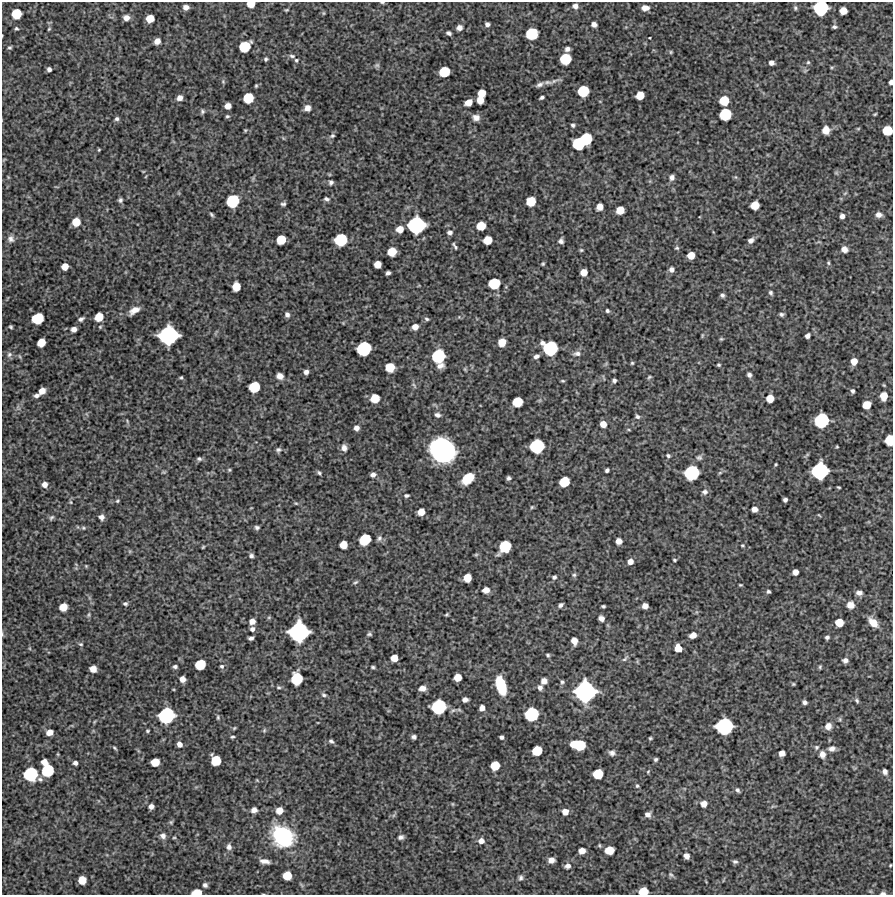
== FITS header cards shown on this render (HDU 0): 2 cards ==
NAXIS1  =                  891 /Length X axis
NAXIS2  =                  893 /Length Y axis

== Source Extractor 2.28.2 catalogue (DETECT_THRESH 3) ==
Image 891 x 893 px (HDU 0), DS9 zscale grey, 1 PNG px = 1 image px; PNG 895 x 897 px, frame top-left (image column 1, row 893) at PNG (2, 2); no overlay
Background 5310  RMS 250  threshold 757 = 3 sigma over >= 5 px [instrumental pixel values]
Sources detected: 343; all 343 listed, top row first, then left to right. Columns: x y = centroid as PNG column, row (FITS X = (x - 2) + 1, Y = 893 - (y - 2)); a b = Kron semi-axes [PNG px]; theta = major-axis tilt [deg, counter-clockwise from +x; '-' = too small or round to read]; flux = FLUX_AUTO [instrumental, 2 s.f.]
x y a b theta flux
382 2 6 3 -1 2.1e+04
251 4 6 5 - 2.3e+05
575 6 6 6 - 7.3e+04
186 7 5 5 - 8.5e+04
645 8 7 5 0 1.2e+05
795 8 6 5 - 2.8e+04
821 8 10 10 - 1.2e+06
287 10 6 3 19 1.8e+04
843 11 6 6 - 2.0e+05
323 13 6 4 90 1.9e+04
16 14 7 7 - 4.5e+05
126 18 7 6 - 1.0e+05
150 18 6 6 - 2.5e+05
487 24 4 4 - 5.2e+04
594 24 5 4 - 7.6e+04
834 27 4 3 - 3.2e+04
16 28 5 5 - 2.8e+04
459 28 5 5 - 8.4e+04
49 29 5 4 - 1.9e+04
449 33 5 4 - 4.2e+04
532 34 9 8 - 7.4e+05
650 38 3 2 - 1.3e+04
157 41 5 5 - 1.2e+05
10 47 5 5 - 2.9e+04
245 47 9 7 32 5.6e+05
567 49 5 4 - 6.2e+04
671 52 5 4 - 2.0e+04
292 56 8 5 -8 3.8e+04
266 59 4 4 - 2.8e+04
565 59 8 8 - 6.0e+05
296 60 5 5 - 2.6e+04
808 62 5 5 - 2.3e+04
771 63 5 4 - 6.7e+04
377 65 8 5 15 3.5e+04
832 67 5 3 - 1.7e+04
49 69 4 4 - 5.2e+04
444 72 8 7 - 5.1e+05
223 81 6 5 - 2.7e+04
548 82 13 5 -4 6.7e+04
891 82 4 3 - 5.7e+04
540 84 9 5 22 5.7e+04
256 86 4 3 - 2.0e+04
583 91 8 8 - 6.4e+05
481 93 6 6 - 2.6e+05
640 95 6 6 - 2.6e+05
542 97 5 3 - 3.6e+04
180 98 6 6 - 9.4e+04
248 98 8 7 - 4.9e+05
480 100 6 5 - 1.8e+05
724 101 7 7 - 4.1e+05
468 102 6 5 - 1.7e+05
228 106 5 5 - 1.3e+05
307 108 7 6 - 1.0e+05
202 111 6 5 - 3.4e+04
725 114 9 8 - 7.1e+05
875 114 4 3 - 1.7e+04
227 116 6 4 -10 2.7e+04
476 117 9 7 -14 8.8e+04
117 119 6 5 - 4.1e+04
573 125 6 5 - 3.2e+04
858 129 5 3 - 1.6e+04
245 130 4 3 - 1.8e+04
826 130 6 6 - 1.8e+05
887 130 7 7 - 4.3e+05
332 136 7 6 - 3.5e+04
283 138 6 3 -71 1.7e+04
586 139 8 8 - 7.3e+05
579 143 9 8 - 8.0e+05
99 150 4 3 - 1.7e+04
143 171 6 3 -18 1.4e+04
836 173 6 4 18 2.3e+04
8 177 6 3 -72 1.5e+04
672 177 6 6 - 6.3e+04
736 177 6 4 -89 2.1e+04
331 182 5 5 - 4.4e+04
845 193 6 3 19 1.8e+04
326 199 6 4 -25 3.9e+04
120 200 6 5 - 4.1e+04
232 201 9 8 - 8.4e+05
531 201 7 7 - 3.9e+05
283 204 6 4 12 3.5e+04
755 205 7 6 - 2.8e+05
600 207 6 5 - 1.5e+05
620 210 6 6 - 2.6e+05
212 214 5 3 - 2.7e+04
879 215 6 5 - 8.4e+04
842 216 5 4 - 6.7e+04
76 222 6 6 - 2.8e+05
416 225 12 11 - 1.7e+06
481 226 7 6 - 3.3e+05
400 229 6 6 - 1.8e+05
450 232 6 5 - 5.7e+04
11 239 9 8 - 7.6e+04
281 240 7 6 - 4.0e+05
341 240 9 8 - 8.2e+05
487 240 7 6 - 3.0e+05
751 240 7 6 - 7.3e+04
561 241 6 5 - 5.2e+04
455 246 11 4 -59 3.6e+04
677 248 6 5 - 2.8e+04
844 249 6 5 - 1.1e+05
581 250 5 4 - 2.1e+04
392 252 7 6 - 3.2e+05
691 255 6 6 - 2.0e+05
828 263 6 4 -69 2.4e+04
377 264 6 5 - 1.9e+05
543 264 5 4 - 2.2e+04
65 267 6 5 - 1.7e+05
671 269 6 5 - 6.4e+04
584 272 6 6 - 1.7e+05
388 273 4 4 - 4.7e+04
494 283 8 7 - 5.9e+05
236 287 7 6 - 2.8e+05
771 293 6 5 - 3.3e+04
722 295 5 4 - 3.8e+04
134 310 13 7 32 1.5e+05
607 311 4 4 - 3.2e+04
287 314 6 5 - 5.5e+04
781 314 5 4 - 3.8e+04
99 317 7 6 - 3.1e+05
38 318 8 8 - 6.4e+05
81 319 7 5 30 4.7e+04
427 319 6 5 - 3.2e+04
11 327 4 3 - 2.5e+04
415 327 6 5 - 1.2e+05
74 329 5 5 - 9.4e+04
168 335 14 12 21 2.1e+06
702 335 7 3 81 1.8e+04
807 336 5 4 - 7.0e+04
721 339 6 4 -6 2.0e+04
502 342 6 6 - 2.3e+05
41 343 7 6 - 2.8e+05
550 348 11 10 - 1.2e+06
364 349 10 9 - 1.1e+06
9 354 8 7 - 5.4e+04
577 354 11 7 4 7.0e+04
438 356 10 9 - 9.7e+05
536 356 7 5 27 5.3e+04
854 361 6 5 - 1.6e+05
632 363 4 4 - 2.2e+04
719 365 4 3 - 2.4e+04
440 366 9 6 14 8.8e+04
390 367 7 7 - 3.5e+05
306 372 5 5 - 6.5e+04
749 375 4 4 - 4.9e+04
280 376 6 6 - 1.1e+05
649 377 6 4 24 2.3e+04
181 378 4 3 - 2.2e+04
614 380 5 4 - 4.0e+04
563 381 6 4 -6 2.1e+04
414 385 9 3 -56 2.7e+04
254 387 8 7 - 5.7e+05
42 391 6 5 - 1.5e+05
852 391 5 4 - 3.8e+04
37 395 5 4 - 5.7e+04
884 396 7 6 - 2.1e+05
375 398 7 6 - 3.4e+05
770 398 6 6 - 2.3e+05
517 402 7 7 - 4.4e+05
867 405 6 6 - 2.6e+05
437 415 7 6 - 5.5e+04
637 416 6 5 - 3.6e+04
821 420 10 10 - 1.2e+06
127 421 6 3 -55 2.0e+04
603 424 6 5 - 1.4e+05
356 428 5 5 - 8.9e+04
629 430 5 3 - 1.5e+04
889 440 8 6 84 4.9e+05
537 446 10 9 - 1.1e+06
344 448 8 6 -82 8.3e+04
278 450 7 6 - 4.1e+04
442 450 19 17 -33 3.7e+06
668 456 5 5 - 2.9e+04
699 458 7 6 - 4.1e+04
199 459 6 5 - 3.6e+04
775 464 3 3 - 1.9e+04
229 470 5 4 - 2.1e+04
607 470 4 4 - 3.6e+04
820 471 12 11 - 1.6e+06
164 472 6 4 -11 2.0e+04
319 473 6 4 -40 3.1e+04
691 473 10 10 - 1.2e+06
373 475 6 5 - 6.8e+04
468 478 11 7 42 4.2e+05
509 478 4 4 - 3.9e+04
564 482 8 7 - 4.7e+05
45 484 6 6 - 8.7e+04
839 487 4 2 - 1.8e+04
705 492 8 6 11 5.8e+04
406 495 6 4 5 3.3e+04
785 500 4 4 - 4.6e+04
117 501 5 4 - 2.2e+04
71 502 6 4 -88 2.2e+04
296 503 5 4 - 2.1e+04
532 507 5 4 - 2.0e+04
754 509 5 5 - 1.0e+05
421 512 6 5 - 1.9e+05
819 515 5 3 - 1.5e+04
51 517 8 5 40 3.3e+04
101 517 6 6 - 7.8e+04
257 527 6 5 - 3.9e+04
83 528 6 5 - 2.8e+04
379 538 9 7 60 5.2e+04
365 539 9 7 39 6.2e+05
619 541 5 5 - 1.2e+05
343 544 6 6 - 2.2e+05
742 545 5 4 - 1.9e+04
203 547 4 3 - 1.8e+04
505 547 10 8 49 6.8e+05
476 555 6 4 2 2.0e+04
251 556 5 5 - 4.4e+04
675 560 3 3 - 2.2e+04
630 561 6 5 - 1.1e+05
86 566 5 4 - 1.7e+04
795 572 5 5 - 9.5e+04
574 575 5 5 - 3.2e+04
554 577 5 5 - 3.9e+04
467 578 6 6 - 2.5e+05
355 582 7 4 27 2.6e+04
740 585 4 3 - 1.8e+04
486 590 6 5 - 1.3e+05
768 592 4 3 - 2.9e+04
859 593 7 5 -8 7.2e+04
125 604 6 4 -12 3.4e+04
561 605 6 4 36 4.6e+04
850 605 7 7 - 1.3e+05
603 606 4 3 - 2.6e+04
645 606 5 5 - 1.1e+05
63 607 6 6 - 2.4e+05
446 614 3 3 - 2.0e+04
88 615 7 4 74 3.1e+04
269 617 6 4 19 1.9e+04
601 618 5 5 - 9.0e+04
252 621 5 5 - 1.2e+05
839 622 6 6 - 2.8e+05
873 622 11 6 -46 2.0e+05
252 629 6 5 - 5.4e+04
299 632 14 13 - 2.3e+06
2 634 6 3 -72 1.9e+04
369 634 5 4 - 2.8e+04
693 635 6 5 - 1.3e+05
827 637 4 4 - 4.1e+04
251 638 5 4 - 5.0e+04
574 641 6 5 - 1.6e+05
81 644 7 4 -25 2.7e+04
678 648 7 6 - 2.1e+05
548 655 5 4 - 2.8e+04
394 658 6 5 - 1.9e+05
625 658 12 5 45 4.4e+04
845 660 5 5 - 5.6e+04
200 664 8 7 - 4.9e+05
222 666 6 6 - 3.6e+04
175 667 5 4 - 4.0e+04
373 667 4 3 - 2.6e+04
820 667 5 4 - 2.3e+04
93 669 6 5 - 1.6e+05
458 677 6 6 - 2.1e+05
182 679 5 5 - 1.1e+05
297 679 9 8 - 7.0e+05
544 681 6 6 - 1.1e+05
562 682 6 5 - 3.4e+04
793 684 4 4 - 2.0e+04
501 685 15 7 -73 8.2e+05
279 687 6 4 -3 2.8e+04
422 688 8 6 5 9.7e+04
540 688 6 5 - 6.2e+04
585 691 15 15 - 2.6e+06
324 695 7 5 -20 3.5e+04
465 700 5 4 - 8.1e+04
857 701 7 4 -68 3.2e+04
804 702 5 4 - 4.5e+04
439 707 11 10 - 1.2e+06
482 708 5 5 - 1.0e+05
532 714 10 9 - 1.0e+06
166 715 12 11 - 1.5e+06
218 717 6 4 -89 2.5e+04
840 719 5 5 - 2.5e+04
94 722 6 3 71 1.5e+04
724 726 12 11 - 1.6e+06
828 726 7 7 - 1.2e+05
234 728 5 4 - 2.0e+04
264 730 6 5 - 2.5e+04
147 731 4 3 - 2.1e+04
49 732 6 5 - 1.3e+05
232 737 5 3 - 2.3e+04
414 737 5 4 - 4.8e+04
501 737 4 4 - 3.9e+04
650 738 3 3 - 2.2e+04
331 741 6 4 -36 3.9e+04
179 744 5 5 - 8.4e+04
578 745 12 7 -8 7.9e+05
817 747 6 6 - 3.5e+04
115 748 6 3 -47 2.3e+04
832 749 9 6 10 7.9e+04
537 751 7 7 - 4.2e+05
612 753 7 6 - 6.5e+04
782 753 5 5 - 1.2e+05
822 754 8 7 - 9.7e+04
655 759 4 3 - 3.0e+04
216 760 8 7 - 4.5e+05
44 762 5 5 - 1.2e+05
155 762 6 6 - 2.8e+05
75 763 4 4 - 5.4e+04
495 766 7 6 - 3.5e+05
48 770 9 8 - 7.7e+05
648 772 5 4 - 1.8e+04
885 772 6 5 - 7.0e+04
30 774 10 9 - 1.0e+06
598 774 7 7 - 4.3e+05
40 779 8 5 -19 4.4e+04
257 780 4 3 - 1.5e+04
637 786 6 5 - 2.9e+04
737 790 6 5 - 3.9e+04
452 804 5 3 - 1.5e+04
704 804 7 6 - 1.1e+05
151 806 5 5 - 7.9e+04
254 810 6 5 - 9.2e+04
279 810 6 6 - 1.9e+05
565 812 6 6 - 1.3e+05
648 814 7 6 - 7.8e+04
171 822 5 5 - 2.4e+04
163 836 8 7 - 7.1e+04
283 836 19 16 -40 1.7e+06
401 837 6 4 24 4.9e+04
174 838 5 3 - 1.6e+04
481 841 6 6 - 9.6e+04
229 847 8 6 -74 6.6e+04
609 850 7 6 - 3.0e+05
582 851 6 5 - 1.4e+05
686 856 5 5 - 9.7e+04
551 860 6 5 - 9.9e+04
265 861 11 5 -12 9.2e+04
735 862 6 5 - 3.8e+04
890 865 3 2 - 1.5e+04
567 866 7 6 - 7.1e+04
671 875 9 6 -36 3.9e+04
287 876 7 6 - 3.2e+05
521 878 7 6 - 4.2e+04
82 880 6 6 - 2.7e+05
205 885 4 4 - 4.9e+04
643 891 7 6 - 3.3e+05
197 892 8 4 4 3.2e+05
883 893 8 4 0 4.0e+04
At the frame edge (FLAGS 8, measured only in part): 10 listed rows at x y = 382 2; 251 4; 821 8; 891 82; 887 130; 889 440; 2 634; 643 891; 197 892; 883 893